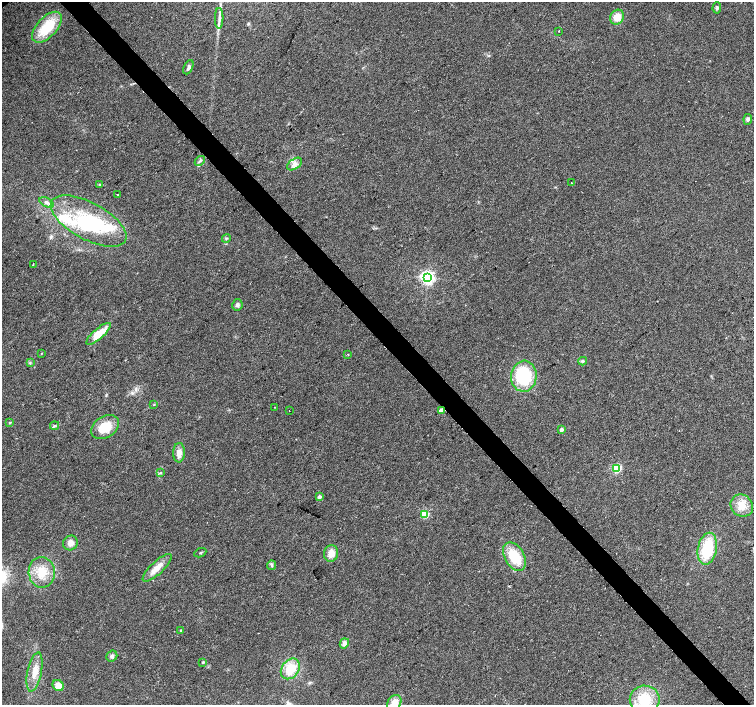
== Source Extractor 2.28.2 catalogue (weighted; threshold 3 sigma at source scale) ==
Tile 6 of 4 x 4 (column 2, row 2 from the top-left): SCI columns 1506-3008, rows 3023-4427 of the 6013 x 5980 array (HDU 1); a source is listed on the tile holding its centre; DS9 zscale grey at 2 x 2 block average (1 PNG px = mean of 2 x 2 image px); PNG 756 x 707 px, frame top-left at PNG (2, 2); each listed source drawn as its Kron ellipse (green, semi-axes under 4 px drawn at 4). Shown black and unused: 4% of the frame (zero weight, under 2 of 3 exposures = <1% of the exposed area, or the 3 px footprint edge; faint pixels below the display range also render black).
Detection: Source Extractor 2.28.2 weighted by HDU 2 'WHT'; one run over the whole footprint, this tile lists its part. Background 0.0373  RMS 0.0076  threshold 0.0343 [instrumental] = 3 sigma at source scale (4.5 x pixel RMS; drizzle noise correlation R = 1.50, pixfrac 1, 0.0396/0.0396 arcsec/px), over >= 5 px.
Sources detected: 60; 2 inside a brighter object's white glare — neither listed nor drawn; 3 inside a brighter listed object's ellipse — not listed separately; the other 55 listed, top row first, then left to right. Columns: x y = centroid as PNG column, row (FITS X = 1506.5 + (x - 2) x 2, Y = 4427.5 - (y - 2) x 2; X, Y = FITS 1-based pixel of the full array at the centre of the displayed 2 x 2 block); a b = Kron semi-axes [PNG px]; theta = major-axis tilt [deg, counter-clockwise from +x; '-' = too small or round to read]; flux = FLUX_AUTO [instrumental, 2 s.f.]
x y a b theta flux
717 8 5 4 - 3
617 17 7 6 - 20
219 18 10 2 89 5.9
47 27 19 10 47 64
559 31 2 2 - 2.4
188 67 7 4 64 5.8
748 119 5 4 - 4.4
200 161 5 3 - 3.6
295 164 8 5 34 7.4
571 183 2 2 - 0.78
100 185 4 3 - 2
117 195 2 2 - 5.6
46 202 8 4 -27 5.8
89 221 42 18 -28 130
226 238 4 3 - 1.9
33 265 2 2 - 1.7
427 278 4 4 - 540
237 305 6 5 - 4.7
98 334 15 5 41 35
41 353 3 2 - 0.99
348 354 2 2 - 1.4
583 361 4 4 - 2.9
30 363 3 2 - 1.4
524 376 15 13 84 120
154 404 3 2 - 1.2
275 407 2 2 - 0.87
442 410 3 2 - 29
289 411 2 2 - 0.72
9 423 3 3 - 1.5
55 425 5 2 - 2.1
105 427 15 10 33 42
561 430 2 2 - 11
179 453 10 6 87 13
617 468 3 3 - 140
160 473 3 3 - 1.5
319 497 2 2 - 10
742 506 12 10 -42 23
425 514 3 3 - 110
70 543 8 7 - 11
707 549 16 9 78 75
200 553 6 2 27 1.9
331 553 8 7 - 18
514 557 15 9 -60 53
272 565 5 2 - 2.1
157 568 19 6 43 19
42 572 15 13 -84 34
181 630 2 2 - 1.8
344 643 5 4 - 8.3
112 656 6 5 - 4.9
203 662 2 2 - 2.6
290 669 11 8 52 41
34 672 20 7 79 23
58 685 6 5 - 15
645 699 15 14 - 58
394 703 9 6 56 22
Overlapping masked pixels (flux is a lower limit): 1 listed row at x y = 442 410
Isophote crosses this tile's border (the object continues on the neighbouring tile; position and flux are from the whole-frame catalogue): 2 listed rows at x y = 645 699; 394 703
Diffuse or blended objects may show on this block-average render without a row.